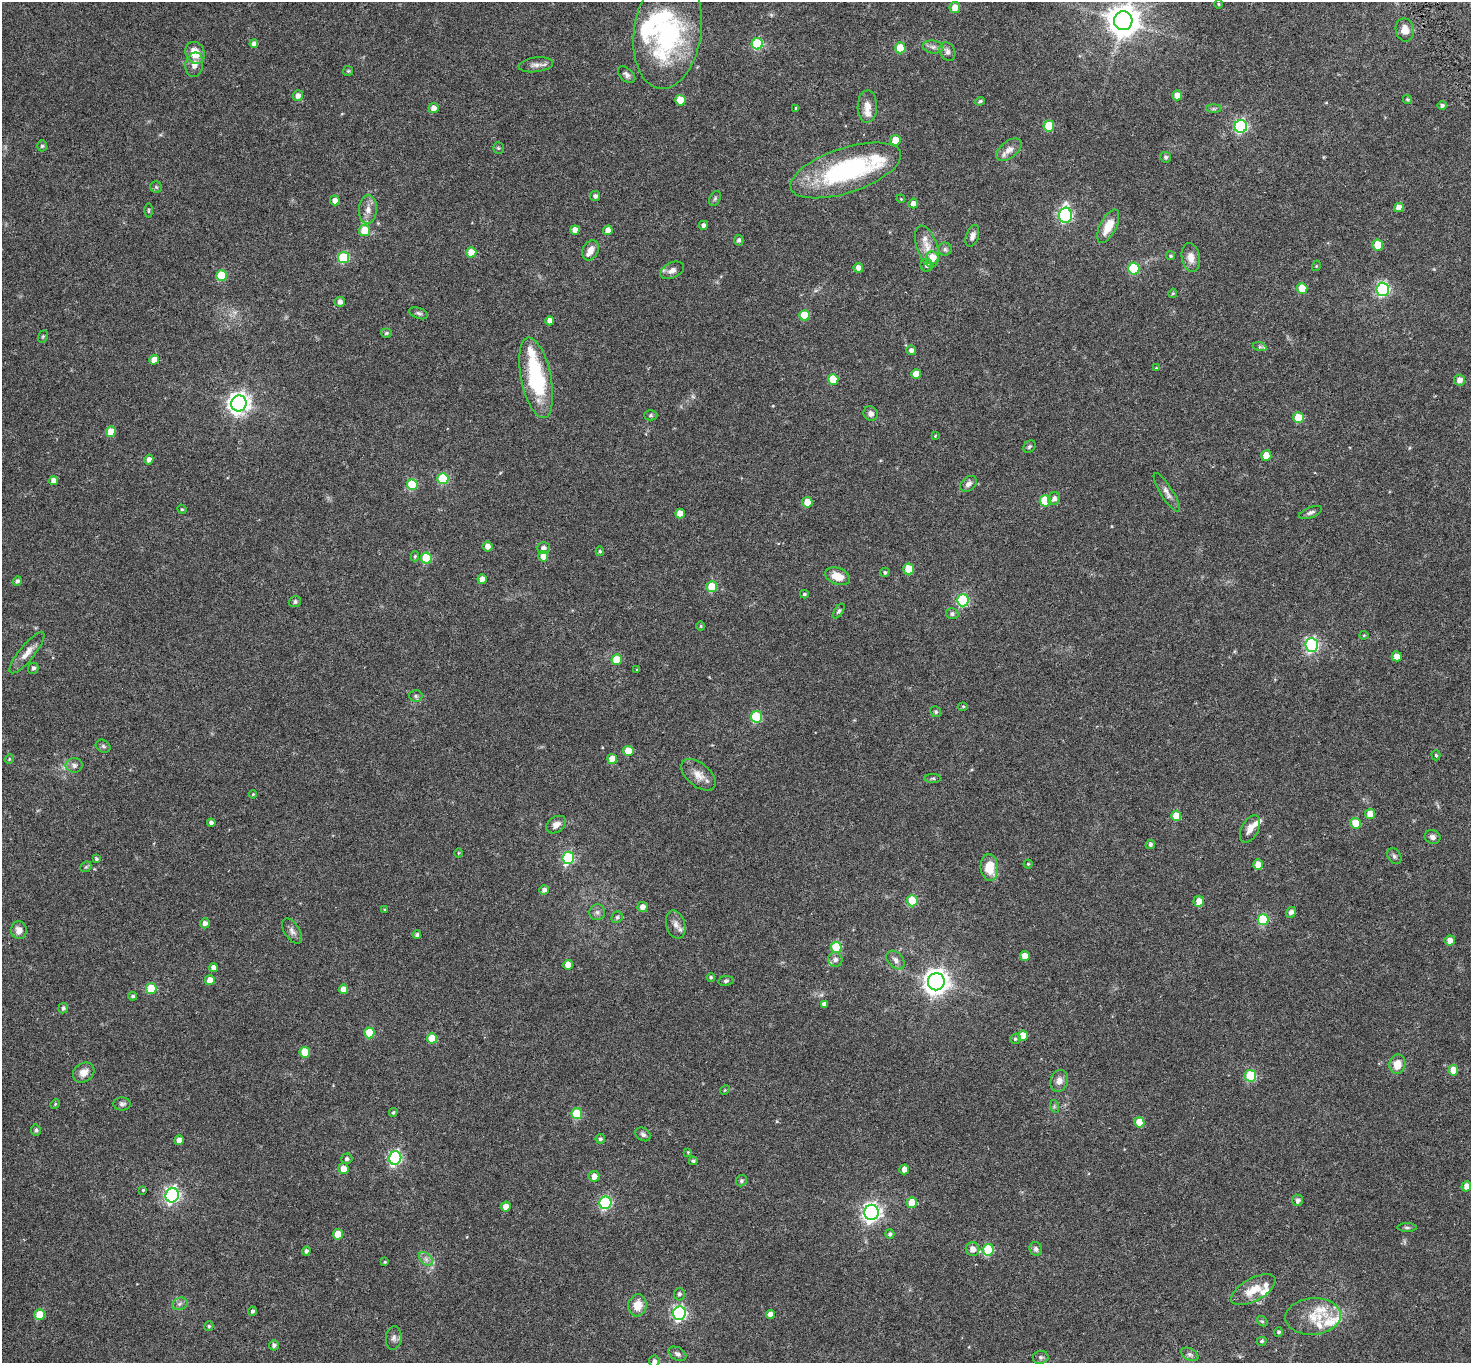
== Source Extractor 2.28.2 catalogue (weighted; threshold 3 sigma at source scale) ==
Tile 10 of 4 x 4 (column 2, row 3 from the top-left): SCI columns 1481-2949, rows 1567-2927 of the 5898 x 5792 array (HDU 1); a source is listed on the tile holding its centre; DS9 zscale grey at full resolution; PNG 1473 x 1365 px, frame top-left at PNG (2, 2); each listed source drawn as its Kron ellipse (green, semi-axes under 4 px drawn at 4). Shown black and unused: <1% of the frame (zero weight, under 3 of 6 exposures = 1% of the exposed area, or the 3 px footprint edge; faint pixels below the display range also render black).
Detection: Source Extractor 2.28.2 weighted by HDU 2 'WHT'; one run over the whole footprint, this tile lists its part. Background 0.024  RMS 0.003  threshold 0.0121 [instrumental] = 3 sigma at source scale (4.09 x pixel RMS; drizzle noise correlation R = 1.36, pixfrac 0.8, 0.0396/0.0396 arcsec/px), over >= 5 px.
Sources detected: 268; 1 too faint to see at this stretch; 1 inside a brighter object's white glare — neither listed nor drawn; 15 inside a brighter listed object's ellipse — not listed separately; the other 251 listed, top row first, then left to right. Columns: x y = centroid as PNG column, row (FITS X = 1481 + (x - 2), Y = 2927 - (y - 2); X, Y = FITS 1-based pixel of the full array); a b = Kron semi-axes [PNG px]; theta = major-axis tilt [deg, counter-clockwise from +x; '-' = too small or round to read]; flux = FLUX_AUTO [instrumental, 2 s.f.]
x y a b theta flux
1218 4 5 3 - 0.22
955 8 5 5 - 2.5
1123 21 9 9 - 410
1405 30 11 9 -79 2
668 32 57 33 81 34
254 44 4 4 - 1
757 44 6 5 - 17
933 47 10 6 -9 0.85
900 48 5 5 - 7.3
947 51 10 7 -63 0.97
195 53 11 9 -64 3.9
194 65 12 9 78 1.7
536 65 17 7 7 1.4
348 71 5 5 - 0.29
627 75 10 6 -41 0.82
1177 95 5 5 - 2.4
298 96 5 5 - 1.1
1407 99 4 4 - 0.34
680 100 5 5 - 5.3
980 101 5 3 - 0.44
1442 105 4 4 - 0.56
867 106 16 9 89 2
433 108 5 5 - 1.5
796 108 3 3 - 0.26
1213 109 7 4 0 0.43
1049 126 5 5 - 8.9
1241 126 6 6 - 37
895 140 5 5 - 4.1
42 146 5 5 - 0.4
498 148 5 5 - 0.32
1009 150 15 8 38 1.9
1166 157 5 5 - 0.49
846 170 58 22 18 32
156 187 6 5 - 0.42
595 196 5 5 - 0.73
715 198 8 5 63 0.45
901 199 4 3 - 0.21
335 201 5 5 - 1.3
913 203 5 5 - 1.3
1399 208 5 4 - 1.8
368 209 14 9 86 1.9
148 210 7 3 90 0.29
1065 215 7 6 - 44
703 225 5 4 - 0.75
1108 226 18 8 63 4.1
364 230 6 5 - 5.6
575 230 4 4 - 1.6
608 230 5 4 - 2.4
972 236 11 6 72 1.1
739 240 5 4 - 0.54
1378 245 5 5 - 5.3
927 246 22 10 -72 2.8
945 249 6 6 - 0.57
590 250 10 7 62 1.7
471 252 5 5 - 3.8
1171 256 4 4 - 0.32
344 258 5 5 - 15
932 258 6 6 - 3.5
1191 258 14 9 -80 2.1
927 265 6 6 - 0.81
1316 266 5 3 - 0.2
858 268 5 4 - 1.4
1134 269 6 5 - 15
672 270 13 7 26 1.3
221 276 5 5 - 11
1302 288 5 5 - 4.6
1383 289 6 6 - 37
1173 293 4 4 - 0.3
340 302 5 5 - 1.1
419 313 10 5 -20 0.6
804 315 5 5 - 6.2
550 321 4 4 - 1.7
386 333 5 4 - 0.36
43 337 6 4 69 0.3
1260 347 7 4 -18 0.42
911 350 5 4 - 0.94
154 360 5 5 - 2.5
1156 368 4 3 - 0.17
916 374 5 5 - 2.9
536 378 41 15 -78 21
833 379 5 5 - 7
1459 380 5 5 - 1.5
239 403 8 7 - 150
871 413 7 7 - 1
651 415 6 5 - 0.39
1298 418 5 5 - 6.1
111 432 5 5 - 3.6
935 435 3 2 - 0.24
1029 446 7 5 44 0.49
1266 456 5 5 - 3.3
149 459 5 4 - 1.1
443 479 5 5 - 14
53 480 4 4 - 1.3
412 484 5 5 - 12
968 484 9 6 42 1
1167 492 22 6 -58 1.4
1054 499 6 6 - 0.88
1045 501 5 5 - 9.6
807 502 5 5 - 3.1
182 509 5 4 - 0.26
1311 512 12 5 21 0.73
680 514 5 5 - 2.3
488 547 5 5 - 1.4
543 548 6 5 - 1
600 551 5 4 - 0.34
415 556 5 4 - 0.31
543 556 5 5 - 2.1
426 558 5 5 - 11
909 569 5 5 - 5.9
885 572 5 4 - 0.39
838 576 13 8 -21 3.4
482 579 5 4 - 1.7
17 581 5 4 - 0.59
712 587 5 5 - 7.7
804 594 4 3 - 0.32
963 600 6 6 - 23
295 602 6 5 - 0.62
839 611 8 4 56 0.42
952 614 6 5 - 0.57
701 626 4 3 - 0.2
1364 635 4 4 - 0.23
1312 645 7 6 - 43
27 653 26 7 51 2.3
1397 656 5 5 - 2.3
617 660 5 5 - 6.6
33 668 5 5 - 0.63
637 670 3 3 - 0.25
416 696 6 5 - 0.41
963 706 5 3 - 0.23
936 712 6 5 - 0.42
757 717 6 5 - 13
103 746 8 6 -28 0.48
628 751 5 5 - 4.2
1436 755 5 4 - 0.33
9 759 5 4 - 0.24
612 759 5 5 - 3.1
74 765 8 7 - 0.92
698 775 20 11 -40 2.7
933 778 8 4 0 0.41
253 794 4 4 - 0.23
1370 814 5 5 - 2.5
1176 816 5 5 - 4.4
211 823 4 4 - 0.64
1356 823 5 5 - 5.8
556 825 11 7 35 1.6
1250 829 15 8 63 1.7
1432 837 8 6 -19 0.87
1150 844 5 4 - 0.55
458 853 5 3 - 0.23
1394 856 8 6 -55 0.61
568 858 6 5 - 26
96 859 3 3 - 0.37
1028 864 4 4 - 0.26
1258 865 5 5 - 2.5
86 867 6 5 - 0.31
989 867 13 8 -85 5.1
544 890 5 4 - 0.88
912 901 5 5 - 11
1199 901 5 5 - 1.8
643 907 5 5 - 1.7
385 910 3 3 - 0.23
597 912 8 8 - 0.75
1291 912 5 4 - 0.95
617 917 6 5 - 0.43
1263 919 5 5 - 12
205 923 5 5 - 1.1
676 925 14 9 -75 1.6
19 930 9 8 - 1.8
292 931 14 7 -57 1.1
417 935 4 4 - 0.57
1450 940 5 5 - 1.7
836 947 5 5 - 11
1025 956 5 5 - 2
835 960 7 7 - 0.95
895 960 11 7 -46 1.1
568 965 5 4 - 2
213 968 4 4 - 1.3
711 977 4 4 - 0.33
210 980 5 5 - 2.9
726 981 7 5 8 0.46
936 982 9 8 - 220
151 989 5 5 - 9.2
343 989 5 4 - 2.2
133 996 4 4 - 0.46
824 1004 4 4 - 0.82
63 1008 5 5 - 0.57
369 1033 5 5 - 6.9
1023 1036 5 5 - 3.7
432 1038 5 5 - 5.4
1015 1039 5 5 - 0.41
305 1052 5 5 - 5.2
1397 1064 10 8 78 3.2
1453 1070 5 5 - 3.8
84 1072 11 9 37 2.1
1251 1076 6 5 - 15
1059 1081 11 8 73 1.5
725 1090 5 4 - 0.26
55 1104 5 4 - 0.23
122 1104 8 6 -2 0.67
1054 1106 6 4 -73 0.33
393 1112 4 4 - 0.31
577 1114 5 5 - 9.6
1139 1122 5 5 - 4
36 1130 5 5 - 0.59
643 1134 8 6 -34 0.63
600 1139 5 4 - 0.47
179 1140 5 4 - 1.6
688 1152 4 4 - 0.2
395 1158 7 6 - 39
347 1159 5 5 - 0.57
693 1161 4 4 - 0.37
343 1169 5 5 - 2.4
904 1170 5 4 - 1.4
594 1176 5 5 - 2
741 1181 6 5 - 0.54
1466 1186 5 5 - 1.6
143 1190 4 4 - 0.25
172 1195 7 6 - 60
1297 1200 6 5 - 0.93
605 1203 6 6 - 28
912 1203 5 5 - 4.5
506 1207 5 5 - 2.5
871 1212 8 7 - 100
1407 1227 10 4 0 0.47
338 1234 5 5 - 4.5
890 1234 4 4 - 0.49
973 1249 7 6 - 1.7
1036 1249 7 6 - 0.72
988 1250 6 5 - 13
306 1251 4 4 - 0.62
426 1259 8 5 -45 0.82
385 1262 4 3 - 0.23
1253 1290 24 11 29 4.1
679 1294 6 5 - 0.61
180 1304 8 6 21 0.68
637 1305 11 9 83 3.5
252 1311 4 4 - 0.48
679 1313 7 6 - 43
40 1314 5 5 - 5.8
770 1315 4 4 - 1.8
1313 1316 28 18 4 5.5
1262 1321 6 4 -41 0.33
209 1326 5 4 - 0.4
1279 1332 4 4 - 0.4
394 1338 12 8 84 0.96
1262 1341 5 4 - 0.34
274 1345 5 5 - 0.61
677 1354 10 6 -31 0.77
1190 1354 9 5 -30 0.64
1041 1357 8 6 9 0.52
654 1361 5 5 - 0.73
Isophote crosses this tile's border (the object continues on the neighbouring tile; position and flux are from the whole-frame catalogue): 1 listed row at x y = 654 1361